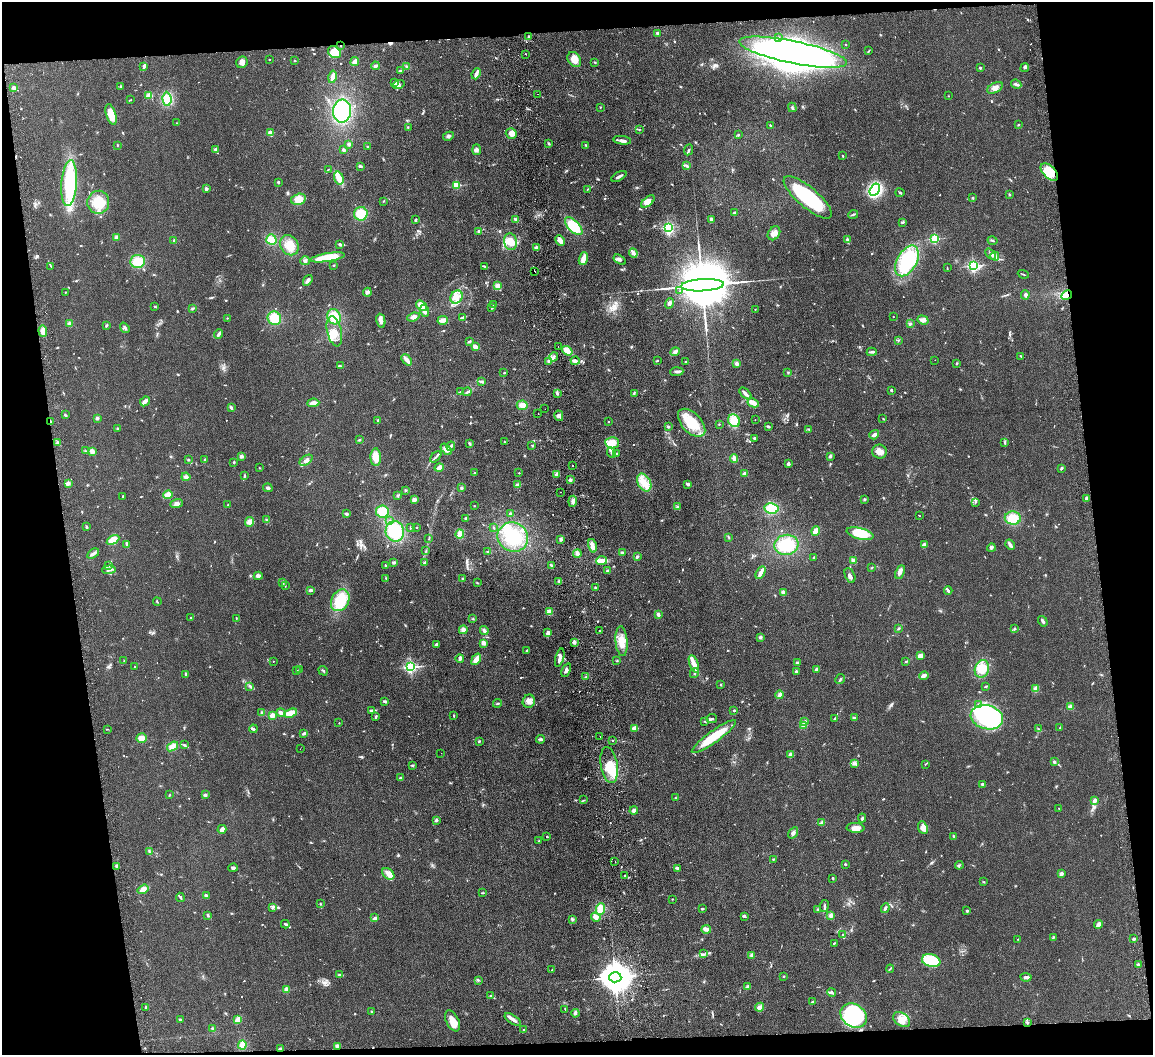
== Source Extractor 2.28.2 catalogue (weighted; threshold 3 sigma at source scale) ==
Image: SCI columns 57-4660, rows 247-4457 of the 4717 x 4598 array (HDU 1 of 3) = the unmasked area's bounding box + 8 px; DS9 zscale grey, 4 x 4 block average (1 PNG px = mean of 4 x 4 image px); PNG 1155 x 1057 px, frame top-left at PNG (2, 2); each listed source drawn as its Kron ellipse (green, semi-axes under 4 px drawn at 4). Shown black and unused: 15% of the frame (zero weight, under 2 of 3 exposures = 3% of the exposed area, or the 3 px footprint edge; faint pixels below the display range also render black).
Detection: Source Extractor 2.28.2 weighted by HDU 2 'WHT'. Background 0.0922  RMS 0.0091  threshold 0.0411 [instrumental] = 3 sigma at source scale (4.5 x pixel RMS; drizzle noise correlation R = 1.50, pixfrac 1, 0.05/0.05 arcsec/px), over >= 5 px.
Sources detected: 841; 2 too faint to see at this stretch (4 x 4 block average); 6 inside a brighter object's white glare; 6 cosmic-ray / hot-pixel residue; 3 long thin detections or spike segments (spike, bleed or trail) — neither listed nor drawn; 14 coinciding with a brighter row at this scale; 48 inside a brighter listed object's ellipse — not listed separately; of the other 762, all 500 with FLUX_AUTO >= 3.12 (the completeness limit of this list) listed and drawn (262 fainter detections not listed), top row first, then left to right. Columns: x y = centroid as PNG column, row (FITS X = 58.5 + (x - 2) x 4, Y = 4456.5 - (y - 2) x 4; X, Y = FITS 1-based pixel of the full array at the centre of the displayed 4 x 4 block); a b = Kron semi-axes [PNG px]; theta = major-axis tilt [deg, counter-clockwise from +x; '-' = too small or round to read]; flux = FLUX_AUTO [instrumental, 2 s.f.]
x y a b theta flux
658 33 2 2 - 56
529 36 2 2 - 8
778 37 2 2 - 3.5
846 44 2 2 - 9.3
341 46 2 2 - 8.8
869 51 3 2 - 3.8
335 52 7 5 -33 73
793 52 55 11 -12 2000
526 54 2 2 - 3.9
574 59 8 6 -57 66
269 60 2 2 - 3.3
294 61 2 2 - 3.1
242 62 6 5 - 27
355 62 4 3 - 28
595 62 4 2 - 4
144 66 4 2 - 20
375 66 4 3 - 11
406 66 2 2 - 3.6
980 68 2 2 - 23
1025 68 4 2 - 7.8
400 71 4 3 - 11
476 74 6 2 68 33
332 77 6 2 77 36
394 82 3 2 - 6.6
398 84 6 2 15 14
1016 84 5 3 - 12
121 86 3 2 - 3.5
14 88 3 3 - 13
995 88 8 5 29 28
537 94 2 2 - 5.3
148 95 4 3 - 20
948 96 2 2 - 4.7
167 99 7 4 -85 71
130 100 3 2 - 3.2
600 107 2 2 - 3.4
792 107 5 2 - 6.2
342 111 11 9 88 310
111 114 10 5 -73 94
176 123 2 2 - 3.5
1018 124 2 2 - 3.7
770 125 3 2 - 4.8
408 127 3 2 - 4.4
639 129 2 2 - 3.3
271 133 3 3 - 29
511 133 5 5 - 33
738 135 2 2 - 7
448 136 6 3 26 12
622 140 9 3 -8 19
549 143 3 2 - 5.2
349 144 3 3 - 11
117 145 2 2 - 3.1
586 145 3 2 - 6.5
367 146 2 2 - 12
216 149 3 3 - 11
343 150 2 2 - 18
477 150 5 4 - 15
689 150 5 2 - 7.4
843 156 3 2 - 3.4
360 166 4 2 - 9.1
687 166 4 3 - 9.1
328 170 4 2 - 4.6
1049 172 11 6 -43 75
619 176 8 2 29 20
339 178 6 4 -71 39
278 182 2 2 - 30
69 183 23 8 86 400
456 185 2 2 - 340
206 189 3 2 - 14
587 189 2 2 - 3.1
875 190 7 4 59 570
900 193 4 2 - 6.7
1009 194 2 2 - 8.3
808 197 30 10 -40 430
973 198 2 2 - 23
298 199 7 5 15 59
383 201 2 2 - 3.1
648 201 8 4 40 47
98 202 11 11 - 120
735 212 2 2 - 6.5
361 214 7 6 - 100
853 214 5 2 - 6.6
711 219 4 3 - 19
415 220 3 2 - 6.2
516 220 4 2 - 10
903 222 4 2 - 6.2
574 226 11 5 -46 190
668 227 3 2 - 580
479 231 3 2 - 14
774 233 7 5 55 34
117 237 3 3 - 17
935 239 2 2 - 650
174 240 4 2 - 4.5
271 240 5 5 - 68
560 240 5 3 - 36
847 240 3 3 - 9.4
992 240 5 2 - 7.6
510 242 8 6 -80 68
339 244 3 2 - 7
289 245 10 8 -56 68
537 248 3 2 - 15
633 253 5 4 - 16
991 254 6 2 -49 14
995 256 4 3 - 15
328 257 17 4 9 170
583 259 6 3 71 51
620 260 7 2 -34 13
138 261 7 6 - 91
305 261 5 3 - 10
907 261 17 10 61 350
334 265 2 2 - 3.9
51 266 3 2 - 4.4
484 266 3 2 - 4
973 266 2 2 - 880
947 268 3 2 - 4
535 272 2 2 - 8.6
1023 274 5 2 - 4.2
308 280 6 3 54 13
702 285 21 6 3 94000
497 286 4 4 - 19
679 291 2 2 - 3.9
65 292 2 2 - 3.7
367 292 4 3 - 19
1025 295 5 3 - 12
1067 295 5 3 - 23
456 297 7 6 - 44
669 303 5 3 - 13
494 305 2 2 - 3.7
155 306 3 2 - 4.8
421 306 6 3 -36 61
193 308 3 2 - 5.3
492 308 3 2 - 6.1
755 309 2 2 - 6.5
424 311 6 4 -71 20
334 317 8 6 -61 100
413 317 6 4 20 19
462 317 4 2 - 7.9
893 317 2 2 - 3.7
227 318 2 2 - 3.2
274 318 7 6 - 110
443 320 5 4 - 27
923 320 6 3 -20 28
381 321 7 4 -77 22
70 323 4 3 - 18
910 324 4 3 - 7.2
106 325 4 2 - 6.1
125 328 5 2 - 10
43 331 6 4 -86 36
334 331 15 7 -77 74
219 334 5 2 - 20
898 340 2 2 - 5
469 341 4 2 - 8.4
475 347 4 3 - 25
558 347 2 2 - 4.2
567 351 5 4 - 50
675 352 4 3 - 15
872 352 5 2 - 11
1021 356 3 2 - 4.2
554 357 5 2 - 14
407 360 6 2 -49 41
935 360 2 2 - 3.2
549 361 4 3 - 14
575 361 4 3 - 28
657 361 3 2 - 5.6
686 362 3 2 - 4.1
737 363 3 3 - 15
956 363 3 2 - 5.4
340 366 3 2 - 8.5
677 372 6 2 4 14
788 372 3 2 - 4.8
504 373 2 2 - 4.9
482 382 3 2 - 7
891 390 2 2 - 26
461 391 3 2 - 5.3
467 392 4 3 - 11
634 393 3 2 - 5.2
745 393 7 2 -43 33
557 394 3 2 - 9.9
145 401 5 2 - 39
313 403 6 3 5 29
753 403 6 2 -27 100
522 405 5 5 - 36
231 407 2 2 - 3.4
545 409 2 2 - 4.3
538 414 2 2 - 9.5
65 415 4 2 - 5.5
559 416 5 4 - 15
97 418 3 3 - 13
883 419 2 2 - 3.6
377 420 3 2 - 3.9
755 420 2 2 - 3.5
734 421 7 5 -49 89
51 422 4 2 - 5.1
608 422 2 2 - 3.8
692 423 17 9 -46 160
719 424 2 2 - 4.6
768 426 3 2 - 7.7
668 427 2 2 - 8.3
118 429 3 2 - 4
809 429 3 2 - 5.1
874 435 5 2 - 25
754 438 3 2 - 4.7
359 440 4 2 - 5.3
57 442 2 2 - 3.3
505 442 2 2 - 3.5
1005 442 3 2 - 4.3
612 443 7 5 -4 60
470 444 3 2 - 8.3
532 445 3 2 - 5.2
451 446 5 2 - 10
446 449 6 4 -48 37
85 451 2 2 - 3.6
92 451 3 2 - 50
879 452 7 7 - 36
611 453 5 2 - 14
617 454 3 3 - 9.2
241 456 3 3 - 13
830 456 3 2 - 9.7
376 457 9 5 -89 61
436 457 7 2 46 11
734 458 4 3 - 27
188 460 2 2 - 4.5
205 460 3 2 - 4.3
306 460 7 4 35 21
234 462 2 2 - 26
788 464 2 2 - 58
572 465 2 2 - 13
260 468 2 2 - 3.6
439 468 4 3 - 26
1061 468 4 2 - 8.8
474 473 2 2 - 3.4
519 473 2 2 - 7.7
557 474 3 2 - 21
744 474 3 3 - 11
244 476 4 2 - 7.2
186 477 4 3 - 17
570 480 3 2 - 13
644 482 9 6 -62 58
68 483 4 3 - 20
688 484 4 3 - 12
517 485 4 3 - 18
268 488 5 3 - 9.6
461 488 3 2 - 6.5
406 490 3 2 - 4.8
561 492 2 2 - 10
168 495 5 3 - 57
123 496 2 2 - 4.8
398 496 2 2 - 9.5
414 499 4 3 - 14
864 499 3 2 - 7.3
1086 499 4 2 - 7.8
573 501 5 3 - 15
975 502 4 2 - 5.8
177 504 6 3 22 18
228 505 2 2 - 3.9
474 506 2 2 - 3.2
678 507 3 2 - 9.3
771 509 7 5 -11 93
382 511 6 6 - 88
510 513 2 2 - 22
346 514 3 2 - 8.9
919 515 2 2 - 3.1
466 518 2 2 - 11
1013 518 8 6 -2 98
266 520 3 3 - 6.9
390 520 3 2 - 4
250 522 5 4 - 33
86 527 3 2 - 6.3
416 527 2 2 - 4
493 527 2 2 - 3.5
410 528 3 2 - 3.4
395 531 10 9 - 230
816 531 5 3 - 41
460 534 4 3 - 48
860 534 14 5 -14 180
513 537 15 14 - 210
728 537 3 2 - 4.8
429 538 3 2 - 4.5
561 539 3 3 - 12
113 540 7 4 30 100
127 544 4 2 - 17
786 545 12 10 7 160
924 545 4 4 - 16
1010 545 5 2 - 23
592 546 7 3 -77 30
991 548 4 2 - 9.5
426 551 3 2 - 5
488 552 3 2 - 8.3
622 552 3 2 - 7.1
93 553 6 3 34 18
577 553 4 3 - 13
637 557 3 2 - 7.6
813 557 2 2 - 3.8
602 561 5 3 - 52
853 561 4 3 - 15
394 563 4 3 - 9.1
425 563 3 2 - 13
108 565 2 2 - 4.5
385 565 4 2 - 5.4
551 565 4 2 - 6.1
871 568 3 2 - 3.7
109 570 6 3 5 13
608 571 3 3 - 11
900 572 7 4 64 22
761 573 7 3 61 39
850 575 8 4 -65 18
258 576 4 4 - 20
386 578 3 2 - 5.7
463 579 3 2 - 4.3
559 581 3 2 - 7
283 582 4 2 - 6
477 583 3 2 - 3.7
285 586 3 2 - 3.7
595 587 2 2 - 6
311 590 3 2 - 12
948 591 4 2 - 9.8
783 592 4 3 - 17
340 600 11 8 61 150
157 602 4 2 - 5.1
549 612 4 3 - 26
658 615 4 2 - 19
190 618 2 2 - 3.7
236 618 3 2 - 3.7
473 619 2 2 - 4
1043 621 5 2 - 14
899 628 3 2 - 4.8
1014 628 3 2 - 3.6
463 630 4 4 - 19
484 631 4 3 - 15
600 631 2 2 - 11
548 633 4 3 - 22
760 637 4 3 - 8.9
621 641 15 6 -85 62
574 642 3 2 - 19
483 643 3 3 - 24
436 645 3 2 - 12
527 650 2 2 - 7.2
920 656 4 3 - 34
460 658 4 2 - 17
560 658 9 3 75 23
476 659 6 3 55 49
124 661 3 2 - 3.5
273 661 2 2 - 5.5
617 661 2 2 - 4.1
906 661 3 2 - 4.7
797 663 3 2 - 7.5
694 664 9 2 -70 72
134 667 2 2 - 5.3
411 667 2 2 - 1200
300 669 3 2 - 3.8
816 669 3 2 - 12
982 669 9 7 72 120
566 670 7 3 64 16
297 671 2 2 - 4.2
323 671 5 2 - 7.1
796 671 3 2 - 7.3
694 673 5 2 - 8.7
186 674 3 2 - 12
924 676 5 3 - 21
586 677 3 2 - 5.1
840 679 5 2 - 6.7
721 685 2 2 - 3.8
250 686 3 2 - 6.9
986 686 3 2 - 5.3
1036 689 4 3 - 25
780 695 4 3 - 22
385 701 3 2 - 12
529 701 7 6 - 28
497 703 4 2 - 6.5
978 705 3 3 - 7.3
1070 707 4 3 - 16
372 710 4 2 - 20
734 710 2 2 - 7.5
262 713 3 2 - 7.3
281 713 5 2 - 32
291 713 7 4 21 65
272 715 2 2 - 170
376 716 4 2 - 7.7
453 716 3 2 - 3.3
987 717 16 12 -15 680
712 718 5 3 - 9.3
835 718 4 2 - 8.5
854 718 2 2 - 17
705 721 2 2 - 3.3
805 722 2 2 - 58
339 723 2 2 - 5.8
803 725 2 2 - 150
635 728 3 3 - 31
1060 728 2 2 - 4.9
107 729 2 2 - 3.3
253 729 4 3 - 8.3
1038 729 3 2 - 4.8
304 733 4 2 - 12
600 736 2 2 - 3.4
714 736 27 6 35 170
142 738 5 4 - 38
541 739 4 2 - 13
479 741 2 2 - 4.8
613 741 2 2 - 5.5
184 745 4 3 - 6.7
172 746 6 4 35 34
300 749 2 2 - 3.3
441 753 2 2 - 3.6
790 755 3 2 - 22
1054 762 3 2 - 7.1
855 763 4 2 - 9.4
925 764 3 2 - 3.2
412 765 4 2 - 6.5
609 765 18 8 -81 120
400 778 3 3 - 6.4
982 784 4 2 - 10
169 795 3 2 - 3.6
205 795 3 3 - 8.4
675 798 3 2 - 4
584 800 3 2 - 4.8
1094 800 4 3 - 15
1058 808 2 2 - 3.7
634 811 4 4 - 18
862 818 4 2 - 9.2
436 820 3 2 - 9.7
822 823 2 2 - 110
856 828 9 5 -2 42
923 828 6 4 -68 24
222 829 4 3 - 26
793 833 6 3 55 16
954 836 3 2 - 4.8
547 837 2 2 - 11
539 841 2 2 - 4.1
149 851 2 2 - 3.5
773 859 3 2 - 3.8
615 862 2 2 - 4
845 864 2 2 - 17
959 865 4 2 - 7.3
116 866 3 2 - 9
233 868 4 3 - 13
677 868 4 3 - 8.9
388 874 7 5 -43 44
1061 874 3 3 - 14
625 875 2 2 - 5.8
833 878 2 2 - 15
984 882 3 2 - 3.8
143 889 6 3 35 34
483 893 4 2 - 4.3
206 896 4 3 - 14
180 897 4 2 - 7.5
672 899 2 2 - 3.2
320 904 3 2 - 4.5
824 906 6 2 83 10
272 908 3 2 - 7.9
885 908 5 2 - 12
600 909 6 4 84 75
702 909 3 2 - 9.4
817 909 3 2 - 3.5
967 911 3 2 - 6.4
208 915 3 2 - 8.3
831 915 4 3 - 16
744 916 2 2 - 13
596 917 5 4 - 24
375 918 3 2 - 17
572 919 4 3 - 9.5
285 924 4 2 - 8.3
1098 924 4 3 - 17
706 929 5 3 - 28
843 935 3 3 - 7
1053 937 4 2 - 5.1
1018 939 2 2 - 3.6
1134 939 2 2 - 8.2
834 943 3 2 - 4.1
703 954 2 2 - 4.1
752 955 4 3 - 11
931 961 9 6 -15 300
1138 964 3 2 - 9.3
890 969 4 2 - 6
552 970 2 2 - 15
340 975 4 2 - 9.6
784 976 2 2 - 3.2
615 977 6 5 - 14000
1026 977 5 3 - 14
478 980 3 2 - 4.9
748 987 2 2 - 100
286 990 2 2 - 120
832 992 4 3 - 8.9
490 995 3 2 - 3.9
813 1002 3 2 - 7.6
146 1007 2 2 - 15
760 1007 5 3 - 21
565 1009 2 2 - 4
372 1011 3 2 - 3.7
575 1013 4 3 - 13
854 1016 14 11 -35 610
180 1020 3 2 - 6.7
238 1020 3 2 - 51
513 1020 9 3 -34 26
902 1020 9 6 -35 56
452 1021 11 6 -64 54
1027 1023 2 2 - 7.1
213 1029 3 3 - 7.3
524 1030 2 2 - 18
242 1045 4 4 - 45
337 1046 3 3 - 17
280 1049 3 2 - 10
Overlapping masked pixels (flux is a lower limit): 5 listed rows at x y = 341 46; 1067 295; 51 422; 1027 1023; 280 1049
Diffuse or blended objects may show on this block-average render without a row.